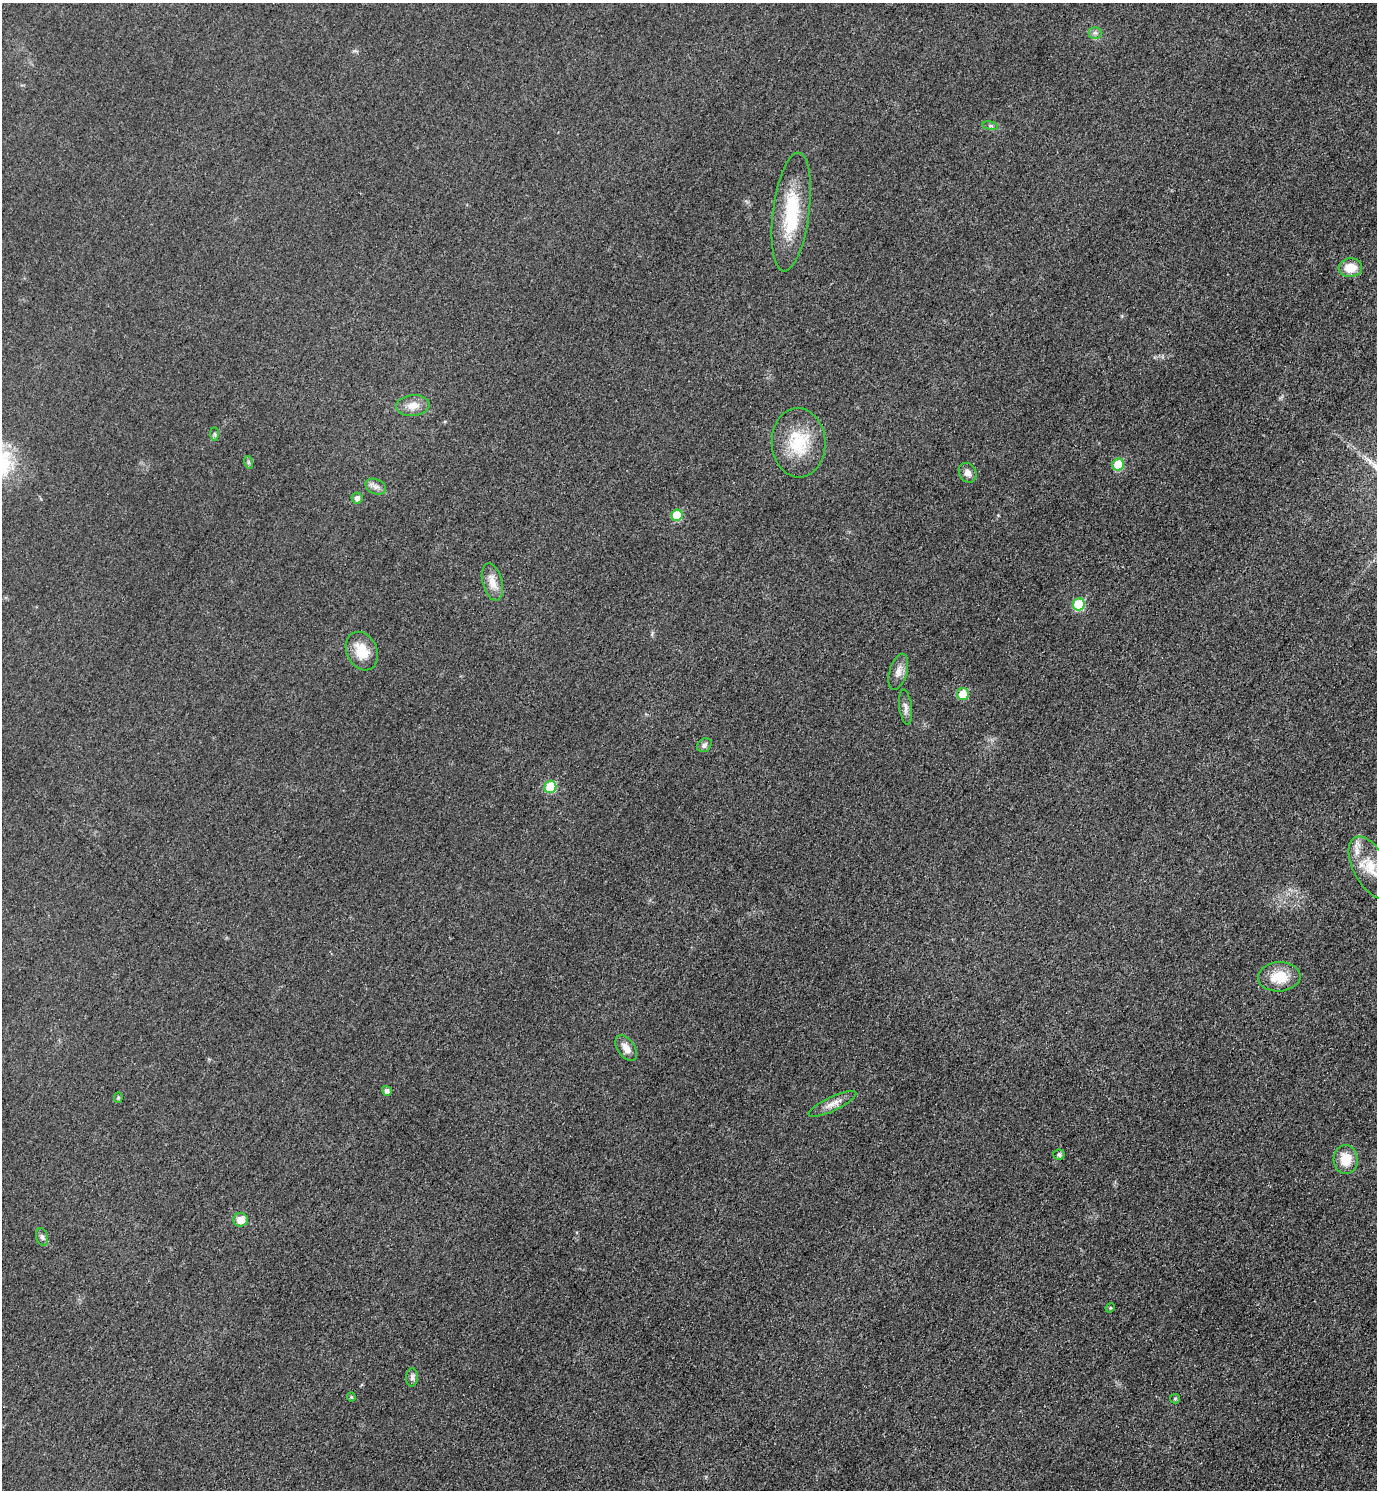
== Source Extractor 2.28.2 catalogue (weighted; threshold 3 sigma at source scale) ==
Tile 6 of 4 x 4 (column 2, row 2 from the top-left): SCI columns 1547-2921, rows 2999-4486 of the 5989 x 5986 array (HDU 1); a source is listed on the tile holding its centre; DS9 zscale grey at full resolution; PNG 1379 x 1492 px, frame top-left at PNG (2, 3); each listed source drawn as its Kron ellipse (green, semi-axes under 4 px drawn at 4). Shown black and unused: <1% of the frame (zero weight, under 3 of 5 exposures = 2% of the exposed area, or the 3 px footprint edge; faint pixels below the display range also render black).
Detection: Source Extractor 2.28.2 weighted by HDU 2 'WHT'; one run over the whole footprint, this tile lists its part. Background 0.0302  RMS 0.0055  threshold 0.0246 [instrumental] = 3 sigma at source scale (4.5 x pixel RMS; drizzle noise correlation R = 1.50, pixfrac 1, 0.05/0.05 arcsec/px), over >= 5 px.
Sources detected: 37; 2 inside a brighter listed object's ellipse — not listed separately; the other 35 listed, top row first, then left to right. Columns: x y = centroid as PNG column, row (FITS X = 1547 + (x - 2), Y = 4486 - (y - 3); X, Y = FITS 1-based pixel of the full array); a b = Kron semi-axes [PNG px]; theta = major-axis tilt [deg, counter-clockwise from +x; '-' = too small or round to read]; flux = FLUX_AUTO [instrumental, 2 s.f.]
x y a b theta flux
1095 33 6 6 - 1.5
990 126 8 4 -8 1.1
791 212 60 18 83 34
1350 268 12 9 6 9.6
413 405 17 10 5 5.9
215 434 7 4 -89 1
799 443 35 27 -87 26
248 462 6 4 -72 0.91
1118 464 6 5 - 17
968 473 10 8 -61 3.2
376 487 11 7 -23 2.6
357 498 5 5 - 2
677 515 6 5 - 18
492 582 19 10 -75 6.6
1079 604 6 6 - 26
362 651 20 15 -65 12
898 672 18 9 73 4.5
963 694 6 6 - 13
906 707 17 6 -82 2.8
704 745 8 6 41 1.9
550 787 6 6 - 25
1371 868 34 17 -62 16
1279 977 21 14 4 15
626 1048 14 8 -55 4.7
387 1091 5 4 - 2.1
118 1097 5 4 - 0.85
832 1104 26 7 25 4.8
1059 1155 5 5 - 1.4
1346 1160 14 12 -86 11
240 1220 7 6 - 5.4
42 1237 9 5 -75 1.5
1110 1308 5 4 - 0.52
412 1377 9 6 88 1.7
351 1397 4 4 - 0.61
1175 1399 5 4 - 0.67
Isophote crosses this tile's border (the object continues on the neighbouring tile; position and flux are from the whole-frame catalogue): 1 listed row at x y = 1371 868